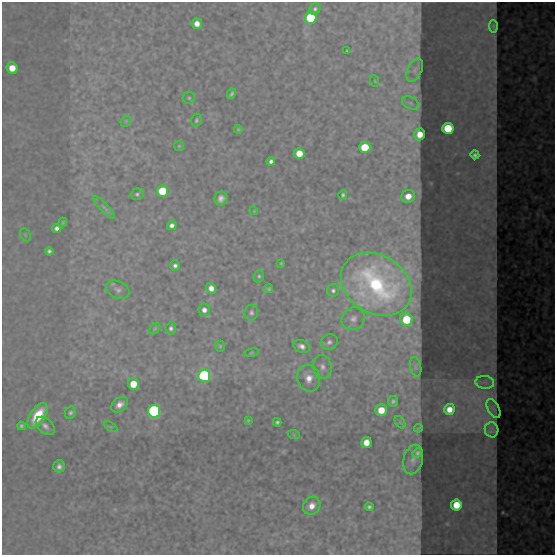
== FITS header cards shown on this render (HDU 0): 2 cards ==
NAXIS1  =                  553
NAXIS2  =                  553

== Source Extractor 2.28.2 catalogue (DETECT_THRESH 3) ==
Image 553 x 553 px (HDU 0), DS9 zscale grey, 1 PNG px = 1 image px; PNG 557 x 557 px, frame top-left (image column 1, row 553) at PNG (2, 2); each listed source drawn as its Kron ellipse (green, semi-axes under 4 px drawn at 4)
Background 97.5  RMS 0.49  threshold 1.48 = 3 sigma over >= 5 px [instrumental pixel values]
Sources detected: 81; all 81 listed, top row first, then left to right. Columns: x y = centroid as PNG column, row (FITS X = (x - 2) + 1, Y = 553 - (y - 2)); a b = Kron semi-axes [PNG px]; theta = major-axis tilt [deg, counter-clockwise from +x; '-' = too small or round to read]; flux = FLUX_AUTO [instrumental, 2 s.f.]
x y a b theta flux
315 9 6 5 - 86
311 18 6 6 - 3000
197 24 5 5 - 330
493 26 6 4 -84 75
347 51 3 2 - 34
12 68 6 5 - 590
415 70 12 7 65 90
375 81 6 3 -72 36
231 94 5 3 - 77
189 98 6 6 - 65
411 103 9 6 -27 110
196 120 6 5 - 75
126 121 6 4 46 47
448 128 5 5 - 1800
238 129 4 4 - 44
420 134 6 5 - 510
179 146 5 5 - 45
365 147 6 5 - 1600
299 153 5 5 - 660
475 155 4 4 - 92
271 161 4 4 - 110
162 191 5 5 - 1600
137 194 7 5 15 82
343 195 5 4 - 71
408 196 7 6 - 450
221 198 7 6 - 200
104 207 15 4 -46 110
254 211 4 3 - 29
63 222 5 3 - 43
172 225 5 4 - 150
57 228 5 4 - 140
25 235 7 5 -61 53
49 251 4 4 - 84
281 263 3 3 - 35
175 265 5 5 - 120
259 276 6 5 - 69
376 284 37 29 -32 5700
211 288 5 5 - 270
269 289 4 4 - 49
118 290 12 8 -26 170
333 290 6 6 - 98
204 310 6 6 - 190
251 313 8 7 - 110
353 319 12 11 - 270
406 319 7 6 - 1700
171 328 6 5 - 110
155 329 6 4 49 50
329 342 9 7 32 150
220 346 5 4 - 48
302 346 9 6 -22 180
252 353 7 3 9 46
322 367 12 9 -78 250
416 367 10 5 -78 89
204 376 6 6 - 7200
309 378 13 11 -78 420
485 382 9 6 -7 170
133 384 6 5 - 870
393 401 5 5 - 82
120 405 9 6 38 260
449 409 5 5 - 390
493 409 10 5 -60 84
381 410 6 6 - 720
154 411 6 6 - 9300
70 413 6 5 - 88
38 416 14 7 57 1300
248 420 4 4 - 37
277 422 4 4 - 67
400 422 7 4 -55 52
21 426 4 3 - 64
45 426 11 7 -43 180
111 427 7 4 -30 52
418 428 4 2 - 27
492 430 7 7 - 160
294 435 6 3 -19 35
366 442 5 5 - 520
417 453 5 4 - 82
413 460 15 9 76 210
59 466 6 5 - 150
456 505 5 5 - 930
312 506 9 8 - 320
369 507 4 4 - 74